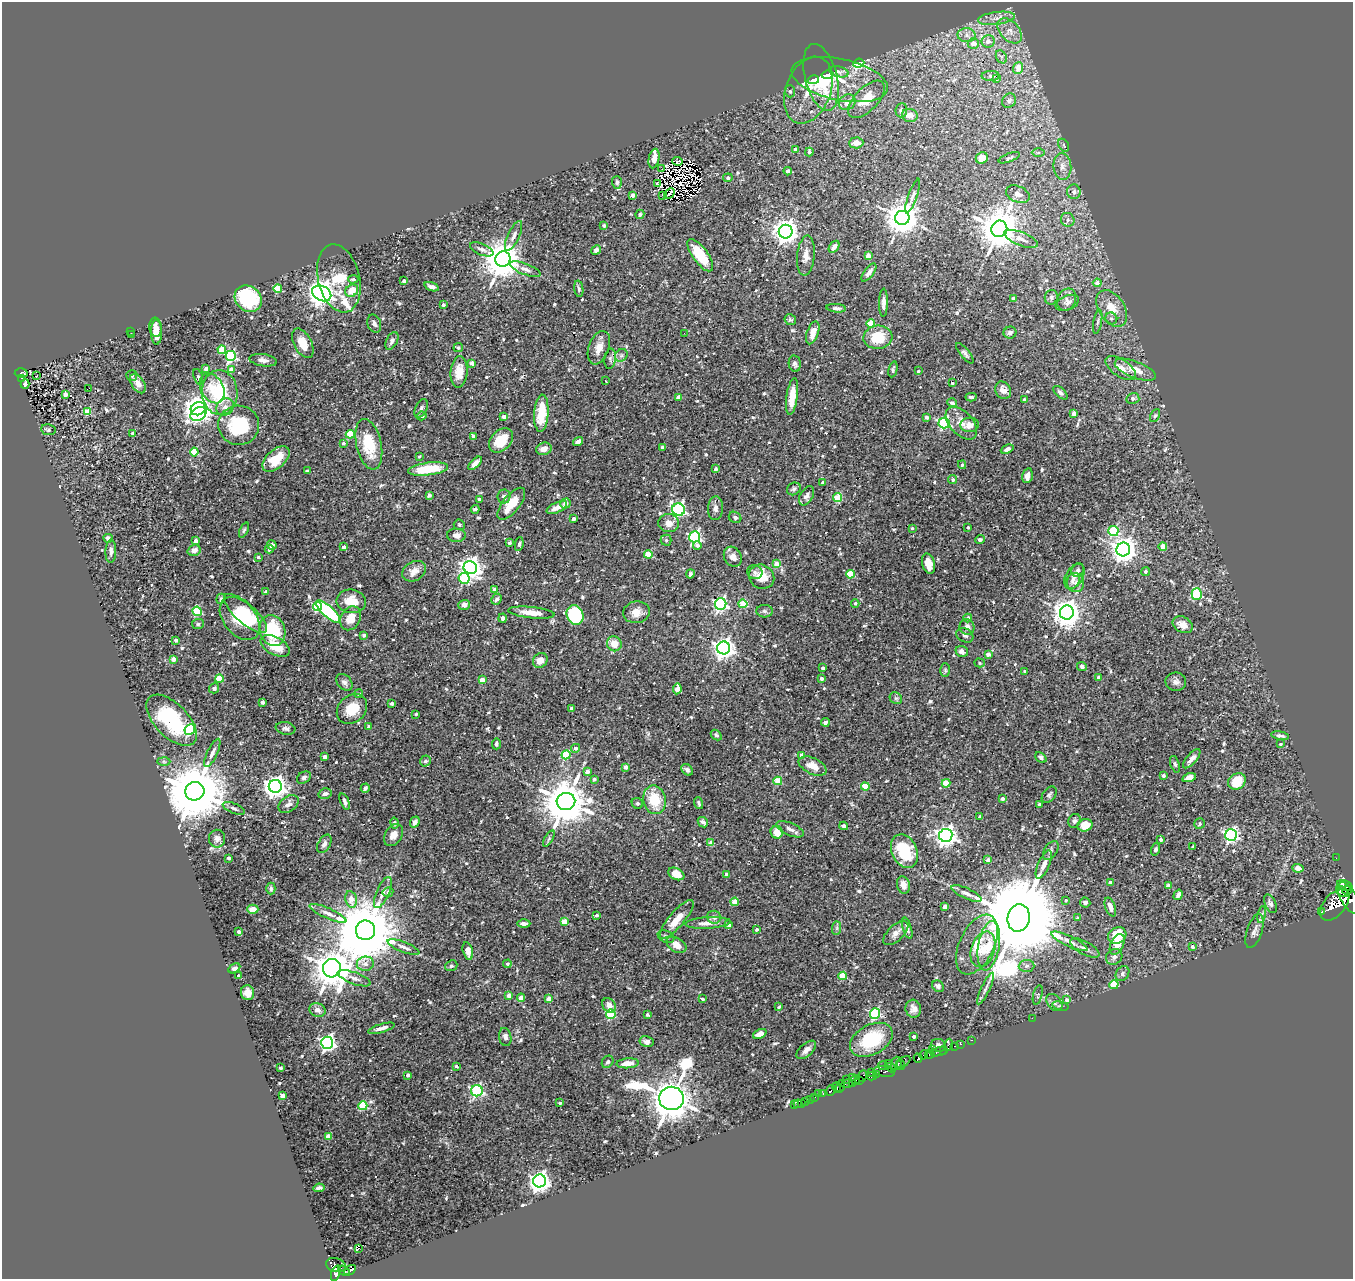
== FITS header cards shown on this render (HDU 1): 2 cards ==
NAXIS1  =                 1351
NAXIS2  =                 1277

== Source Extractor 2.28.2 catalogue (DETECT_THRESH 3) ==
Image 1351 x 1277 px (HDU 1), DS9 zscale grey, 1 PNG px = 1 image px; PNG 1355 x 1281 px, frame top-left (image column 1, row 1277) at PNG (2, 2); each listed source drawn as its Kron ellipse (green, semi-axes under 4 px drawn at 4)
Background 0.347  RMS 0.017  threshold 0.0517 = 3 sigma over >= 5 px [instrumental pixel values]
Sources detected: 692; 4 with non-positive FLUX_AUTO (blend fragments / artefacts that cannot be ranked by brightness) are neither listed nor drawn; of the other 688, the 500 brightest by FLUX_AUTO listed and drawn (188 fainter detections omitted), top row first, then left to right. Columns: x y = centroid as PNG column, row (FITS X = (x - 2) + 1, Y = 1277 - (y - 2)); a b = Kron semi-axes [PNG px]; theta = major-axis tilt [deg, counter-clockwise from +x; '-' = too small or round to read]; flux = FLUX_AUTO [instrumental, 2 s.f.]
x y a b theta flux
996 18 19 6 7 11
1010 31 15 9 -46 12
967 35 9 7 -2 6.1
988 41 6 6 - 8
973 44 5 5 - 11
1001 57 7 5 -62 2.6
859 63 5 4 - 110
1018 68 6 5 - 17
839 72 10 5 -14 3.8
828 75 6 3 13 7.3
990 76 9 5 2 2.9
821 77 34 16 -76 53
996 78 3 3 - 23
813 80 6 4 16 11
840 80 49 20 -12 49
808 90 35 22 69 34
790 91 6 5 - 1.8
866 99 23 11 46 25
1009 101 7 6 - 3.5
847 102 9 7 35 9.8
901 110 7 6 - 2.7
910 115 8 6 -14 8.9
856 143 7 5 3 7.4
1064 145 7 4 -60 2.1
795 149 4 3 - 4.4
809 152 4 3 - 3.9
1038 153 6 4 0 2.3
654 158 10 5 79 7.6
982 158 6 5 - 7.2
1009 158 11 4 21 2.3
677 161 5 3 - 2.3
1062 167 13 9 -85 9.2
662 169 2 2 - 2.2
788 171 4 4 - 3.8
728 178 5 4 - 3.1
617 182 6 5 - 2.5
657 183 3 3 - 2.4
1074 192 7 7 - 4.5
669 194 6 3 43 2.3
1018 194 12 8 -23 6.9
632 195 4 3 - 5.6
663 195 3 2 - 2.1
913 196 18 4 71 4
640 214 5 4 - 2.7
902 218 7 7 - 2400
1068 220 7 6 - 4.1
604 226 4 4 - 1.9
999 229 8 8 - 4000
786 232 7 6 - 1100
513 236 16 5 65 6
1021 239 18 6 -21 8.1
834 247 6 4 56 6.6
482 249 12 5 -23 4.7
596 250 5 4 - 3.4
700 255 19 7 -54 41
806 256 20 9 85 11
868 256 4 4 - 18
503 259 8 7 - 3500
525 269 16 5 -21 5.7
869 273 11 4 53 4.6
339 278 35 21 -76 38
353 279 5 4 - 3.2
404 281 4 3 - 3.3
1097 283 4 4 - 6.3
432 287 7 4 -19 3.8
278 288 4 4 - 48
579 289 8 4 -83 2.2
352 291 7 5 37 18
322 293 10 7 -27 1400
1051 297 7 6 - 4.2
1013 298 3 3 - 3.4
248 299 14 12 -37 79
1066 299 11 9 65 6.7
883 303 14 4 89 7
1067 303 12 7 22 5.1
443 305 3 3 - 2.1
836 308 10 4 -5 3.2
1112 309 20 13 -57 22
1111 318 6 5 - 2.5
790 320 6 5 - 2.2
1098 322 12 3 79 2.8
871 323 4 4 - 32
374 324 9 6 -68 4.3
156 327 9 6 -84 7.5
131 331 3 2 - 1.8
156 332 12 5 -90 10
684 333 2 2 - 2.4
813 333 12 5 71 13
1010 333 6 6 - 3.3
131 335 3 3 - 2
878 337 14 11 4 35
392 341 9 5 62 4.2
303 343 16 8 -62 17
458 348 5 4 - 2.5
599 348 17 10 70 12
222 350 4 4 - 35
965 353 12 4 -52 3.3
621 355 7 5 44 2.8
231 356 5 5 - 150
610 359 10 6 81 3.4
263 360 14 6 -8 5.3
472 363 4 4 - 10
795 364 8 6 -79 3.8
1121 368 17 8 -34 11
206 369 4 3 - 6.1
231 369 4 4 - 11
893 369 8 3 78 1.9
1135 370 22 8 -21 15
918 371 3 3 - 2.6
459 372 16 8 85 18
21 373 6 4 3 36
37 376 3 2 - 1.9
132 376 5 5 - 2.1
198 377 8 4 -71 2.2
22 378 3 2 - 3.7
605 380 3 2 - 2.9
138 383 11 6 -58 11
952 383 4 3 - 2.6
25 384 5 3 - 2.9
89 388 3 2 - 3.6
212 388 16 11 -61 17
1003 390 9 7 -58 8.5
220 393 22 18 -87 68
1060 393 8 5 -42 3.6
65 394 4 4 - 9.8
792 396 18 5 82 21
679 397 4 3 - 7.4
971 397 5 3 - 2.2
1133 398 6 5 - 4
1024 400 3 3 - 4.3
952 403 5 3 - 2.1
225 407 9 8 - 5.9
421 408 10 5 62 3.4
198 409 7 6 - 1500
87 412 4 4 - 29
541 413 19 7 86 33
1074 413 4 4 - 10
198 414 8 6 29 120
422 416 4 4 - 5.2
1155 416 7 4 62 1.9
504 417 4 4 - 5.8
926 417 4 3 - 4.1
944 423 5 5 - 160
961 423 19 11 -48 13
239 425 20 19 - 65
969 425 9 7 6 8.8
48 430 7 5 -10 2.6
133 433 3 3 - 5.5
350 434 4 4 - 42
473 436 4 3 - 6.2
501 440 14 10 45 25
578 441 5 4 - 5.6
343 443 3 3 - 3
369 444 26 12 -77 44
662 447 3 3 - 2
544 449 8 6 16 8.5
1007 449 7 4 25 3.6
194 452 4 4 - 43
419 456 3 3 - 2.2
276 459 16 9 41 24
475 463 8 4 46 8.1
962 465 4 3 - 2.1
428 469 20 6 7 44
715 469 3 3 - 3.2
307 471 4 3 - 5.2
1027 476 7 5 75 6.4
953 480 4 4 - 2.3
823 482 4 3 - 3.7
794 489 7 6 - 3.1
429 495 4 3 - 3.7
807 496 10 6 60 5.2
504 497 7 6 - 3.9
838 498 4 4 - 50
479 499 4 3 - 2.3
565 503 5 5 - 5.8
511 504 19 8 51 23
557 508 11 5 25 9.8
716 508 12 7 88 5.2
475 509 4 3 - 2.4
679 510 6 6 - 280
735 517 6 5 - 2.8
573 519 4 3 - 5
669 523 10 9 - 8.6
459 525 6 5 - 2.1
968 527 3 3 - 2.3
912 528 3 3 - 1.9
244 530 8 4 66 1.9
1113 531 5 5 - 75
456 535 9 6 -2 6.4
694 537 5 5 - 170
108 538 4 4 - 3.8
666 540 5 5 - 1.9
980 540 5 4 - 5.8
196 541 4 3 - 7.3
509 543 4 4 - 2.5
519 544 7 4 81 1.9
272 545 5 4 - 4.9
697 545 4 4 - 4.6
1163 546 4 4 - 13
344 547 3 3 - 6
269 549 4 3 - 3.4
1123 549 7 7 - 1400
194 550 7 5 19 7.2
111 551 11 5 88 4.4
648 555 4 4 - 42
258 557 4 3 - 2.5
733 557 10 8 -61 7.5
776 564 4 4 - 15
929 564 10 6 -76 12
470 567 7 6 - 890
1078 570 7 6 - 3.2
414 571 12 9 31 9.8
755 572 7 6 - 3.3
1145 572 4 4 - 3
690 574 4 4 - 2.9
850 574 4 4 - 38
1074 576 13 8 59 7.6
762 577 13 11 -33 17
464 578 5 5 - 65
1073 581 9 6 54 4.7
1076 583 10 8 -81 6.6
495 590 4 4 - 8.4
266 592 3 3 - 3.4
1197 594 6 5 - 66
221 599 5 3 - 2.5
497 599 6 4 45 3
351 601 15 12 -9 21
855 603 4 4 - 2.5
721 604 6 5 - 260
743 604 4 4 - 37
464 605 6 5 - 5.8
318 606 4 4 - 90
197 611 5 4 - 84
328 611 15 5 -42 130
764 611 8 6 -4 3
636 612 13 11 9 11
245 613 27 10 -41 41
531 613 23 5 -6 15
1067 613 7 7 - 1600
575 615 10 8 -69 72
240 618 24 16 -50 55
350 618 13 9 63 17
503 618 4 4 - 3.1
968 618 4 4 - 3.9
198 624 6 5 - 2
1183 625 10 7 -29 12
967 627 8 7 - 7.2
273 630 15 12 -72 76
364 635 4 3 - 3.7
965 635 9 6 -30 3.3
176 640 3 3 - 5.1
614 644 8 7 - 13
275 646 16 8 -28 28
724 648 6 6 - 750
962 651 6 5 - 4.9
988 654 3 3 - 8.2
173 659 4 3 - 12
540 660 8 6 45 11
980 663 5 4 - 1.8
1082 666 5 4 - 2.4
823 668 3 3 - 4.4
945 670 7 4 -88 2
1025 671 3 3 - 4
1098 677 3 3 - 4
219 679 4 4 - 38
822 679 3 3 - 3.1
482 680 4 3 - 16
344 682 9 7 -47 4.3
1176 682 10 9 - 4.9
214 688 5 5 - 3.3
677 689 5 4 - 9
359 694 4 4 - 2.3
896 698 7 5 -42 2.4
262 702 3 3 - 5.8
392 704 4 3 - 2.8
572 708 4 3 - 5.5
352 709 16 13 43 25
416 714 3 3 - 1.8
172 720 32 16 -46 83
825 722 4 4 - 6.2
368 726 4 3 - 2
286 728 10 6 -10 3.7
190 730 6 5 - 130
716 735 6 4 -43 2.4
1280 736 9 4 -11 3
496 744 6 4 88 2.3
1280 744 3 3 - 1.8
575 748 4 4 - 4.6
212 753 15 5 64 5.5
566 755 4 4 - 62
802 755 4 4 - 12
325 757 4 3 - 7
1041 757 6 4 -41 3.1
1192 759 12 5 49 5.5
164 761 6 4 -2 1.8
425 761 5 5 - 3.1
1175 764 8 4 -71 2
813 766 15 8 -26 12
626 767 4 3 - 9.2
687 770 6 5 - 3.7
587 772 4 4 - 7.6
1163 776 4 3 - 3.9
304 778 7 5 34 3.1
1189 778 7 4 17 23
594 779 4 3 - 3.5
778 781 4 4 - 32
1237 781 9 7 36 32
946 783 4 4 - 22
275 786 6 6 - 930
865 786 4 4 - 33
365 788 4 4 - 3
195 791 9 9 - 12000
325 794 7 5 14 4.3
1049 795 9 6 52 2.9
1002 799 3 3 - 3.6
654 800 14 11 -78 35
345 801 8 4 -69 3.2
566 801 9 8 - 5700
637 803 6 5 - 2.3
699 803 6 3 -72 2.3
289 804 11 7 36 6.1
1040 805 3 3 - 3.6
234 808 12 5 -23 3.2
980 817 4 3 - 5
1075 821 7 6 - 2.9
415 822 5 4 - 6.3
703 822 6 4 -43 3.4
394 823 5 4 - 2.1
1199 824 6 5 - 2.3
1085 825 8 6 17 18
844 826 4 3 - 2.6
790 829 15 6 -24 5.9
777 832 6 6 - 14
393 835 12 8 57 8.4
946 835 6 6 - 760
1231 835 6 6 - 320
217 839 9 8 - 4.9
549 839 9 4 59 2.3
1161 839 4 3 - 4.3
711 843 4 4 - 12
324 844 10 6 61 4.3
1193 846 3 3 - 2
1155 849 6 4 71 2.5
1051 850 10 6 56 3.3
904 851 17 12 -66 60
229 858 3 3 - 4.9
1336 858 2 2 - 6.6
988 860 4 3 - 5.4
1044 865 15 5 66 6.7
1298 868 6 4 -7 6.3
676 874 8 5 -27 14
726 874 4 3 - 6.6
1110 882 4 3 - 4.7
903 885 9 6 -74 8.6
1168 886 4 4 - 11
1345 886 8 5 -23 970
271 888 6 4 -90 2.8
1347 890 4 3 - 500
388 892 5 4 - 2.6
1342 892 6 4 -38 1600
383 893 17 6 66 8.1
967 893 16 5 -25 6.1
1178 895 5 3 - 4.9
1349 898 18 8 -60 3100
351 899 8 5 -80 13
1066 900 3 3 - 2.1
735 902 4 4 - 21
1085 903 5 5 - 2.9
1270 904 10 5 -66 3.7
1335 905 18 10 49 9300
945 907 4 4 - 7.5
1110 907 10 5 -71 7.6
253 909 5 4 - 11
1322 912 3 2 - 130
328 913 20 5 -24 7.6
597 915 4 3 - 2.5
1262 915 8 4 79 2.6
714 917 7 6 - 4.7
1019 918 14 11 77 31000
1077 918 4 3 - 1.9
677 919 24 7 50 18
564 922 4 4 - 28
524 923 6 3 0 3.9
708 923 22 5 3 10
729 925 4 4 - 7.7
837 928 7 4 89 2.5
907 928 11 4 -72 4.2
757 929 3 3 - 3.3
365 930 10 9 - 14000
1254 931 18 7 72 6
239 932 4 3 - 2.7
896 933 15 7 44 8
1117 935 9 8 - 33
666 937 9 6 -26 3
1069 941 20 5 -25 7.6
1117 944 11 6 65 16
676 945 11 7 -30 9.8
977 945 32 17 64 32
989 946 25 10 80 22
404 947 17 5 -22 5.9
1192 947 3 3 - 3.3
1085 948 16 6 -28 6.5
983 949 18 11 72 18
468 951 9 5 -75 12
1114 957 9 7 42 4.5
365 964 8 7 - 6.7
507 964 4 4 - 2.9
451 966 6 5 - 2.6
1027 966 8 6 3 3.3
234 968 6 4 29 3.7
332 968 9 9 - 3400
1122 973 8 6 52 3.2
238 976 3 3 - 1.8
843 976 4 4 - 34
354 978 17 6 -20 6.6
1114 985 4 4 - 54
938 986 6 5 - 3.4
986 988 17 4 65 4.1
247 993 7 6 - 7.3
509 995 4 3 - 8.9
1038 995 10 4 76 2.3
521 998 4 4 - 17
549 999 4 4 - 14
703 999 3 2 - 2.1
1067 1000 4 4 - 5
1054 1002 10 6 -52 4.1
609 1005 8 6 -50 8.7
1060 1006 8 4 -14 2
779 1007 4 3 - 2
913 1009 9 8 - 5.9
317 1010 8 6 -25 5.5
875 1013 5 5 - 120
611 1014 5 4 - 76
647 1015 4 3 - 2.7
1032 1018 2 2 - 27
381 1028 14 4 17 5.9
760 1034 7 4 24 9
505 1037 9 6 -80 4.8
914 1037 3 3 - 4.1
871 1040 23 15 28 67
971 1040 3 2 - 13
647 1042 7 5 -12 4.1
327 1043 6 6 - 360
960 1044 3 2 - 17
938 1045 7 6 - 3.2
949 1045 6 3 81 89
954 1046 3 2 - 16
932 1049 4 2 - 18
806 1050 12 6 42 6.1
944 1050 3 2 - 17
939 1052 8 3 18 62
930 1054 4 3 - 390
924 1055 5 3 - 460
918 1058 4 3 - 490
608 1062 7 5 53 3
904 1062 8 4 37 570
628 1063 11 5 4 12
888 1063 2 2 - 15
896 1063 7 5 72 680
901 1064 5 3 - 300
456 1066 3 3 - 2.3
883 1066 5 3 - 450
280 1068 3 3 - 3.6
891 1068 5 3 - 360
884 1071 10 5 -9 300
872 1072 3 3 - 290
876 1074 4 3 - 59
408 1075 4 4 - 4.6
863 1076 6 3 70 320
872 1076 5 3 - 210
852 1078 3 2 - 160
846 1079 2 2 - 7.8
855 1080 4 3 - 140
859 1081 3 2 - 310
853 1083 3 3 - 22
847 1084 6 3 5 70
840 1086 6 3 77 44
837 1087 5 3 - 31
831 1090 5 4 - 620
477 1091 6 5 - 160
818 1094 3 2 - 5.7
823 1094 3 3 - 110
282 1096 4 3 - 12
814 1097 3 3 - 38
671 1098 12 12 - 5000
810 1099 2 2 - 6
805 1101 2 2 - 9.9
560 1103 3 3 - 2.1
801 1103 2 2 - 3.3
798 1104 4 3 - 3.8
794 1105 2 2 - 5.5
363 1106 4 4 - 54
328 1137 4 4 - 17
540 1181 6 6 - 770
319 1188 6 3 9 2.6
358 1248 3 3 - 520
336 1265 10 7 -15 430
350 1270 6 4 32 200
344 1271 6 4 -30 260
336 1273 8 4 71 680
At the frame edge (FLAGS 8, measured only in part): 1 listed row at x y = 1349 898
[188 fainter detections neither listed nor drawn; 4 non-positive-flux detections neither listed nor drawn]